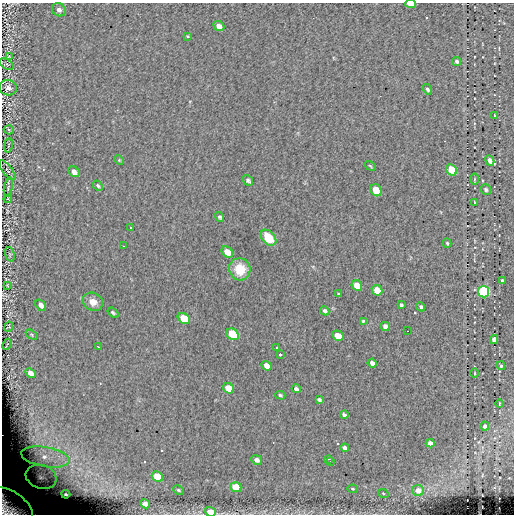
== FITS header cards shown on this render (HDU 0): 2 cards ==
NAXIS1  =                  512 / length of data axis 1
NAXIS2  =                  512 / length of data axis 2

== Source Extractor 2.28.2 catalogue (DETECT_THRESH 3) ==
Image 512 x 512 px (HDU 0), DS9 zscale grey, 1 PNG px = 1 image px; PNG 516 x 516 px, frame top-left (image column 1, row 512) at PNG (2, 3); each listed source drawn as its Kron ellipse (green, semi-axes under 4 px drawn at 4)
Background 0.0667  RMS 4.7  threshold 14.2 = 3 sigma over >= 5 px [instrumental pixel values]
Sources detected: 88; all 88 listed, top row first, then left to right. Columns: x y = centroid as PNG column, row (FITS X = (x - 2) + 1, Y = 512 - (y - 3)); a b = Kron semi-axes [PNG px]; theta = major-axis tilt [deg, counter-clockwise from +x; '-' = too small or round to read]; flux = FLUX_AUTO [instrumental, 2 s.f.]
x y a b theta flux
410 4 5 3 - 4100
59 10 7 6 - 1200
219 26 6 4 -38 2100
187 36 3 3 - 730
9 56 4 3 - 270
457 61 5 4 - 570
6 64 8 4 -31 490
8 88 9 7 -14 1800
427 89 5 4 - 710
494 115 3 2 - 200
9 130 5 4 - 420
8 145 7 3 81 340
119 160 5 4 - 300
490 160 5 4 - 1500
370 166 6 3 -37 340
7 170 12 5 -53 650
452 170 6 5 - 11000
74 172 6 4 -43 1600
474 179 5 3 - 310
248 180 6 4 -49 750
98 186 5 4 - 530
8 187 10 2 78 500
486 189 6 5 - 750
376 190 6 5 - 6800
8 199 4 2 - 210
474 202 4 2 - 260
220 217 5 4 - 550
130 227 2 2 - 250
268 238 9 6 -47 9200
447 243 4 3 - 410
123 246 3 2 - 260
227 252 6 5 - 3800
10 254 7 4 -73 410
240 269 11 10 - 6800
502 281 4 3 - 600
7 285 3 2 - 200
357 285 6 5 - 3600
377 290 6 5 - 4900
483 292 6 5 - 33000
338 294 3 3 - 470
93 302 10 8 -28 2900
41 305 6 4 -54 1800
401 305 3 3 - 510
421 307 5 4 - 530
325 311 5 3 - 600
113 312 6 3 -38 490
184 318 6 5 - 10000
363 321 3 3 - 390
385 326 4 4 - 1400
9 327 5 4 - 410
407 331 2 2 - 170
232 334 6 5 - 14000
32 335 6 4 -33 410
338 336 6 4 -30 4500
494 340 4 4 - 1700
7 344 6 2 63 290
98 347 3 2 - 250
277 348 3 2 - 350
280 355 3 3 - 2000
372 363 4 4 - 1200
267 366 5 4 - 2200
501 366 4 3 - 480
31 373 5 4 - 2300
474 373 4 3 - 260
228 388 6 5 - 6400
296 389 4 3 - 820
280 395 5 3 - 490
319 400 4 3 - 610
499 404 4 2 - 240
344 415 4 3 - 720
485 426 4 4 - 1300
430 443 4 4 - 1800
345 448 4 4 - 1300
45 457 24 10 -10 7800
328 459 3 3 - 400
257 460 5 4 - 1600
330 462 3 2 - 440
157 476 6 4 -28 10000
41 477 16 11 -18 2600
236 487 5 4 - 8000
352 489 5 4 - 380
178 490 5 3 - 420
418 490 6 5 - 3300
383 493 5 3 - 320
66 494 4 3 - 650
145 504 5 4 - 2700
10 507 26 15 -35 17000
210 512 5 4 - 4900
At the frame edge (FLAGS 8, measured only in part): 3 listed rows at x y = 410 4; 10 507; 210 512